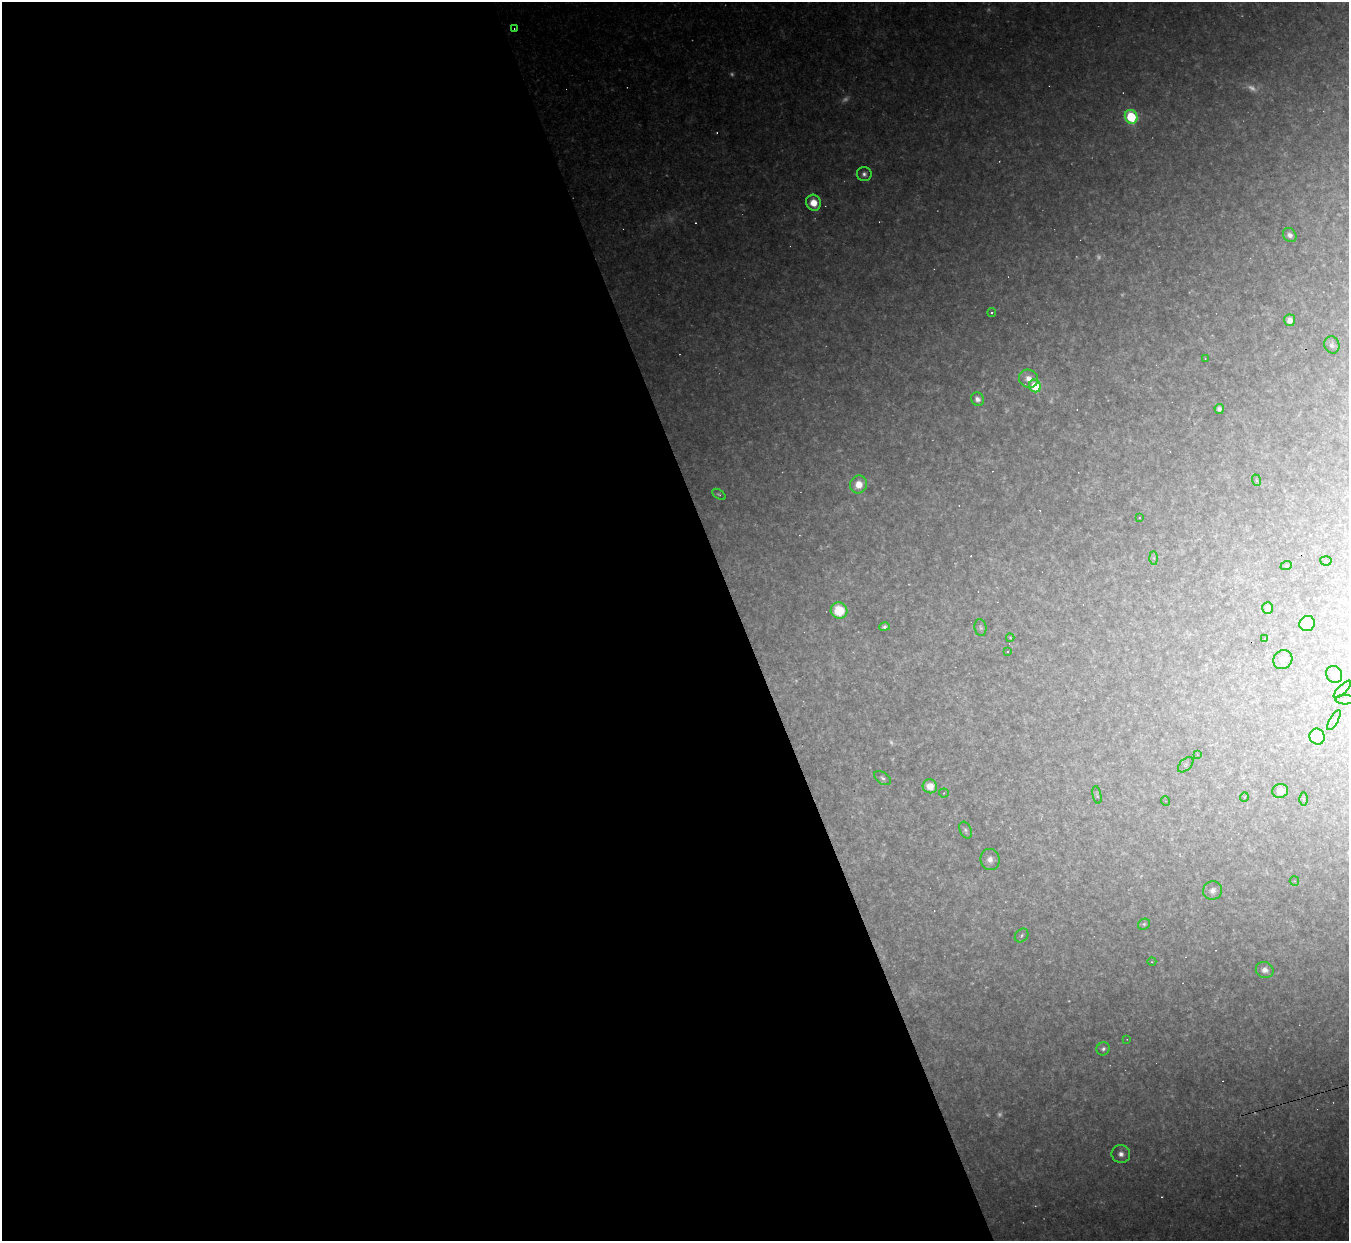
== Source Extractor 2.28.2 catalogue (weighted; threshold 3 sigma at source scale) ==
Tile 9 of 4 x 4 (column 1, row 3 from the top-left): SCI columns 1-1347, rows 1510-2748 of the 5389 x 5373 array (HDU 1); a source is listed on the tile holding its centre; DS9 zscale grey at full resolution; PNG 1351 x 1243 px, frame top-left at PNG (2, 2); each listed source drawn as its Kron ellipse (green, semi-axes under 4 px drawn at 4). Shown black and unused: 55% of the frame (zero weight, under 2 of 3 exposures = <1% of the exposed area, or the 3 px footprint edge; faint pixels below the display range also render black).
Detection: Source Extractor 2.28.2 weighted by HDU 2 'WHT'; one run over the whole footprint, this tile lists its part. Background 0.0742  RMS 0.0088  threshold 0.0396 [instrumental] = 3 sigma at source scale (4.5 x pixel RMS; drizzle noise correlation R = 1.50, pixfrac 1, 0.05/0.05 arcsec/px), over >= 5 px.
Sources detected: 94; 24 too faint to see at this stretch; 15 cosmic-ray / hot-pixel residue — neither listed nor drawn; the other 55 listed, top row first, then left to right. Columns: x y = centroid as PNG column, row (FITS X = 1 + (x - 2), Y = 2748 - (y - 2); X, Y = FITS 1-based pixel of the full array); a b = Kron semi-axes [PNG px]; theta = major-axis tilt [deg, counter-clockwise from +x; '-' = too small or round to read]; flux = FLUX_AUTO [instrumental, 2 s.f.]
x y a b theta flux
514 28 3 2 - 0.74
1131 117 7 6 - 87
864 174 7 7 - 4.1
813 203 8 7 - 17
1290 235 8 6 -52 4.4
992 313 4 4 - 1.7
1290 320 6 5 - 7.3
1332 345 8 7 - 3.5
1205 358 2 2 - 0.65
1029 379 10 9 - 11
1035 386 6 6 - 39
977 399 7 6 - 5
1219 409 5 4 - 3.4
1256 480 6 4 -70 1.2
859 484 9 8 - 16
719 494 7 4 -35 1.6
1140 517 3 3 - 38
1154 558 6 4 -89 1.6
1326 561 5 4 - 1.3
1286 566 6 3 20 0.86
1267 608 6 5 - 4.8
839 611 8 8 - 35
1307 624 8 7 - 31
884 627 5 4 - 2.8
980 628 8 6 -81 2.4
1010 638 4 3 - 1.3
1265 638 4 3 - 0.82
1008 652 3 3 - 2.4
1283 660 10 9 - 10
1334 674 9 7 -58 6.8
1342 689 12 3 45 1.9
1345 700 9 5 -1 2
1334 720 11 3 60 2.1
1317 737 8 7 - 50
1197 754 3 3 - 1.4
1186 765 9 5 44 2.4
883 778 9 5 -34 2.9
930 786 7 7 - 12
1280 791 8 7 - 12
944 793 5 4 - 1.5
1097 795 9 4 -78 1.4
1244 797 5 3 - 0.71
1304 799 6 4 -89 1.1
1166 801 5 4 - 1
966 830 9 5 -68 2.8
990 859 10 9 - 6.5
1294 881 5 4 - 1
1213 891 9 9 - 5.3
1144 924 6 5 - 2
1022 935 8 6 48 2.3
1152 962 4 3 - 0.8
1265 970 9 8 - 7.6
1127 1039 4 3 - 0.59
1103 1049 7 6 - 3.1
1121 1154 9 9 - 6.5